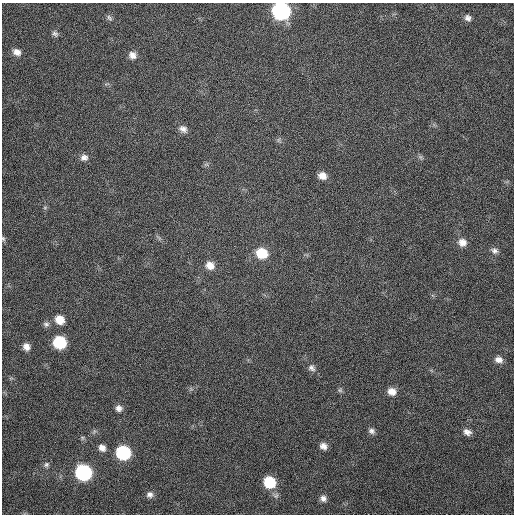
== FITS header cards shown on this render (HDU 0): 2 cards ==
NAXIS1  =                  512
NAXIS2  =                  512

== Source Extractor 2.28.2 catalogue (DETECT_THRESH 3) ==
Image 512 x 512 px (HDU 0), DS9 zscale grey, 1 PNG px = 1 image px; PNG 516 x 516 px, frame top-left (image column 1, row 512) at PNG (2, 3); no overlay
Background 390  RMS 9.9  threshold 29.8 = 3 sigma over >= 5 px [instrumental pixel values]
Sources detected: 36; all 36 listed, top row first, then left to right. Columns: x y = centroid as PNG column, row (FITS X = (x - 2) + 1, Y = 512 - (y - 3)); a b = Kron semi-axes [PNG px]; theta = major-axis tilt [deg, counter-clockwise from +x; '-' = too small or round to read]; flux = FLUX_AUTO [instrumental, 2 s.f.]
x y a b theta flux
281 11 11 9 -16 160000
109 18 10 5 -53 1700
468 18 8 7 - 2600
55 34 9 6 -38 1800
17 52 10 8 -23 4300
132 55 10 8 -40 4100
183 129 11 8 -30 3500
278 140 7 4 71 1100
84 157 10 8 0 3300
420 157 6 6 - 1300
322 176 9 8 - 4800
45 208 6 4 1 930
3 239 7 5 -64 1300
462 242 10 9 - 5200
494 251 9 7 -26 2500
262 253 11 9 -18 19000
210 265 10 9 - 6500
60 320 10 9 - 8900
46 324 8 7 - 2100
59 342 9 9 - 39000
26 347 9 8 - 4300
498 360 9 7 -18 3900
312 368 10 8 -44 2700
340 390 6 6 - 1300
392 391 10 8 -19 5400
119 408 9 8 - 3300
371 431 8 7 - 2400
467 432 10 7 -25 3600
323 446 8 7 - 3800
102 448 9 8 - 3900
123 453 10 9 - 60000
46 464 8 7 - 1800
83 473 10 9 - 110000
269 482 10 9 - 30000
150 495 8 8 - 2800
323 498 8 8 - 3100
At the frame edge (FLAGS 8, measured only in part): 2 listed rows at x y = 281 11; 3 239